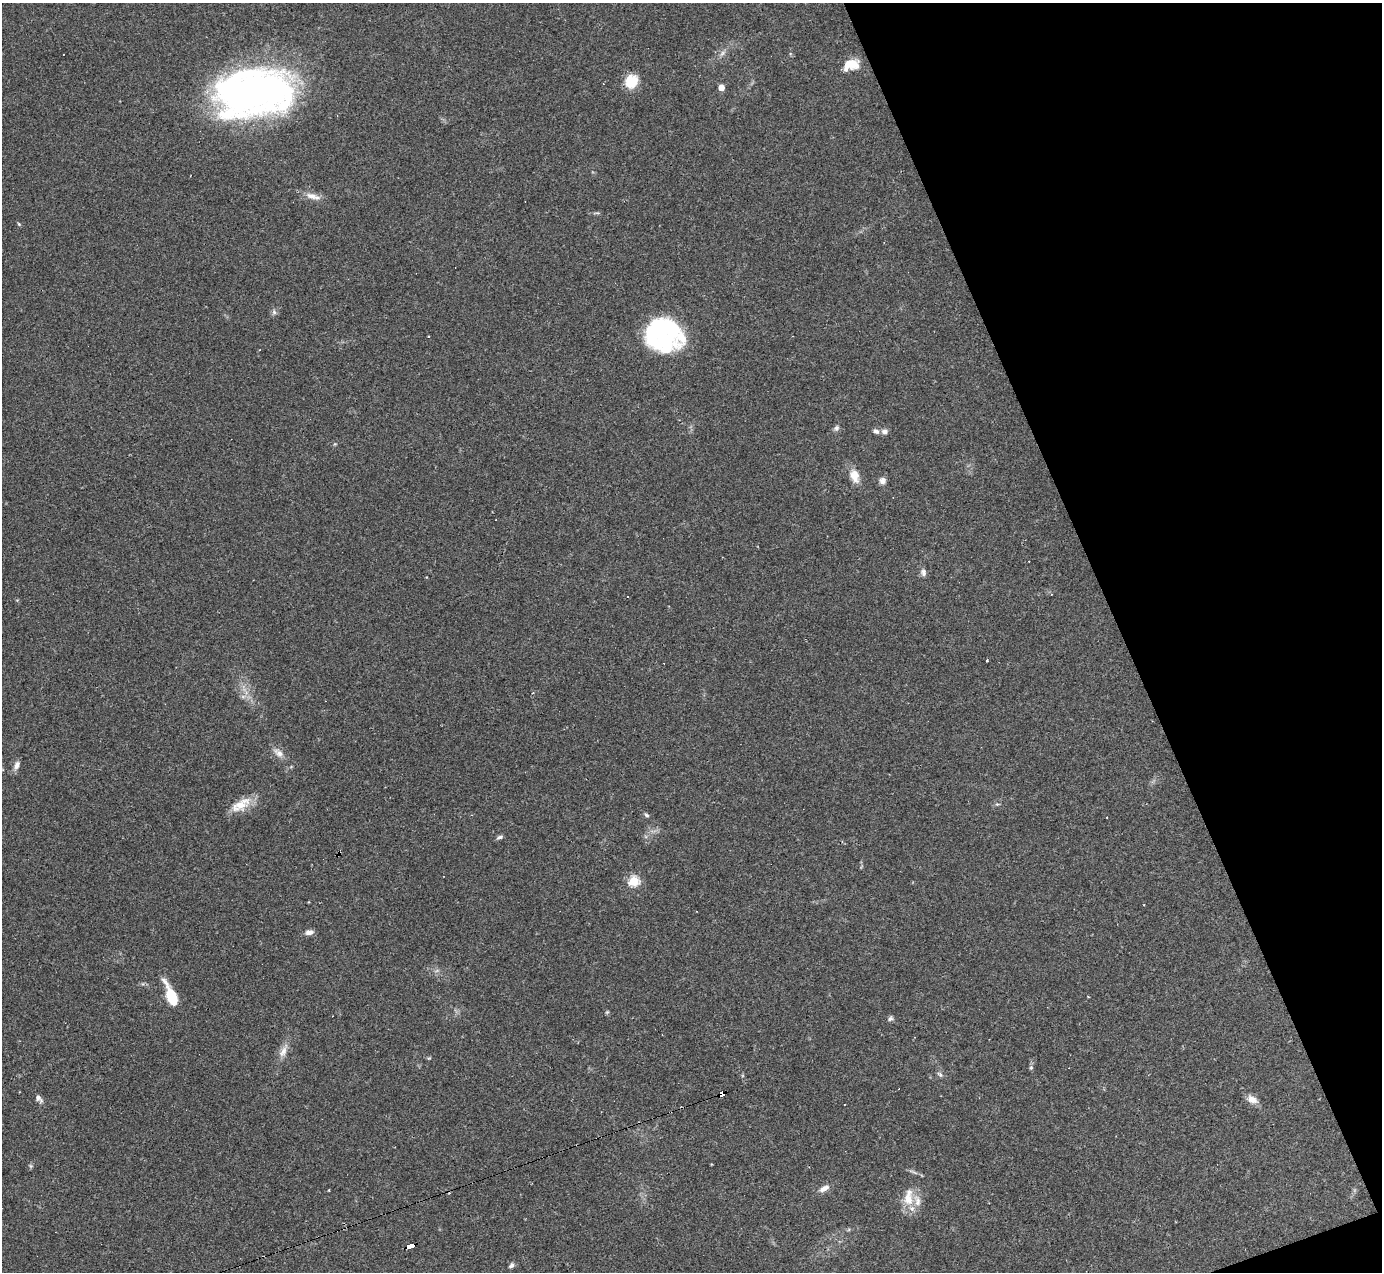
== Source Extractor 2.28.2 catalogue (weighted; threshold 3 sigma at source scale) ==
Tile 12 of 4 x 4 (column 4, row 3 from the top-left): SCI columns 4139-5518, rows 1546-2815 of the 5518 x 5503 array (HDU 1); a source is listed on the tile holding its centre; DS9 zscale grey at full resolution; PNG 1384 x 1274 px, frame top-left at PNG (2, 3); no overlay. Shown black and unused: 19% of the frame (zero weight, under 2 of 3 exposures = <1% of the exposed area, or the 3 px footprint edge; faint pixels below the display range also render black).
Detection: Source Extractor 2.28.2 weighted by HDU 2 'WHT'; one run over the whole footprint, this tile lists its part. Background 0.0882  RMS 0.006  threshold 0.0271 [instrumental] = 3 sigma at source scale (4.5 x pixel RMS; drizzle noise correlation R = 1.50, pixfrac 1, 0.05/0.05 arcsec/px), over >= 5 px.
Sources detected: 55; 4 inside a brighter object's white glare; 9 cosmic-ray / hot-pixel residue — not listed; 3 inside a brighter listed object's ellipse — not listed separately; the other 39 listed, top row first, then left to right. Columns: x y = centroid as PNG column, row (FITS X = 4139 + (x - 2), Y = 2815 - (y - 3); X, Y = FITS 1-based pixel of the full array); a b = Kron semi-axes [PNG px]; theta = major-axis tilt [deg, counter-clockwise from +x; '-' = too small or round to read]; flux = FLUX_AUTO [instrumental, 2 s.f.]
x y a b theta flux
722 53 9 5 46 2
63 54 3 2 - 0.41
851 64 17 11 -6 11
631 81 16 14 56 12
721 87 4 4 - 7.1
253 93 80 47 8 290
313 196 22 8 -16 5.6
19 224 5 4 - 0.68
274 312 7 6 - 1.6
662 330 35 33 -3 52
836 428 7 6 - 1.7
876 431 7 6 - 2.1
885 432 7 6 - 2.5
854 476 18 11 -70 7.4
883 481 9 8 - 2.6
923 572 10 7 -83 2.3
987 660 3 2 - 0.92
243 696 7 4 19 1.4
278 753 16 9 -38 4.4
17 765 11 6 67 3
241 805 29 13 32 11
646 815 6 5 - 1.2
499 837 9 4 19 1.5
634 881 5 5 - 46
309 932 10 6 7 2.9
172 995 19 8 -63 23
607 1012 6 3 44 0.67
890 1019 7 6 - 1.4
283 1051 20 8 64 5.3
1031 1067 6 5 - 1.1
940 1074 9 5 -37 1.5
722 1094 6 4 18 110
39 1098 12 6 -51 2.5
1252 1099 14 9 -26 4.7
31 1166 6 5 - 0.96
824 1188 13 7 28 4
908 1197 25 12 88 12
411 1246 8 4 19 61
511 1265 8 5 48 1.5
Overlapping masked pixels (flux is a lower limit): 2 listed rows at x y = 722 1094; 411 1246